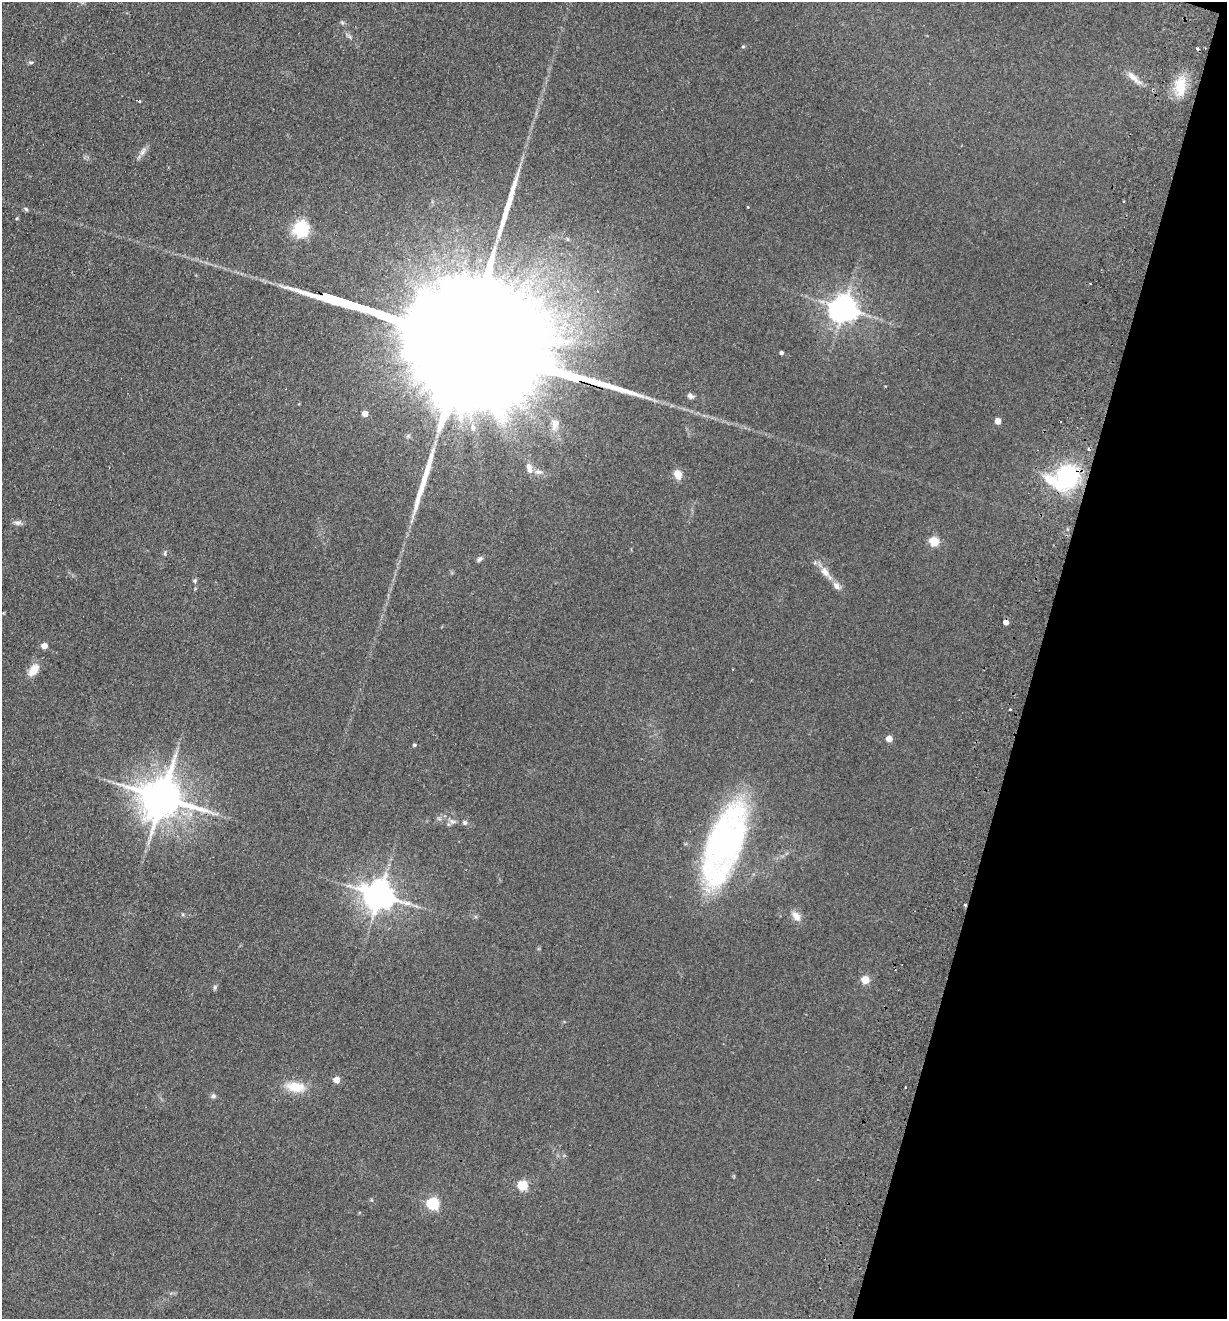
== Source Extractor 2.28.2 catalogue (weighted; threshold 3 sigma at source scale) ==
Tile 8 of 4 x 4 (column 4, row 2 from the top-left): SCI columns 3989-5213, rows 2656-3972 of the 5401 x 5311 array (HDU 1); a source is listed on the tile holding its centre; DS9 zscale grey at full resolution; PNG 1229 x 1321 px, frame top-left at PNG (2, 2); no overlay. Shown black and unused: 16% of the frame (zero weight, under 2 of 3 exposures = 3% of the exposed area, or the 3 px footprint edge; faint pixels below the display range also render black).
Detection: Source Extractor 2.28.2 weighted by HDU 2 'WHT'; one run over the whole footprint, this tile lists its part. Background 0.121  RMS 0.011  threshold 0.0499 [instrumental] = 3 sigma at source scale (4.5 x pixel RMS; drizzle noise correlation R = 1.50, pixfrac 1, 0.05/0.05 arcsec/px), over >= 5 px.
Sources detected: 57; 4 cosmic-ray / hot-pixel residue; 3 long thin detections or spike segments (spike, bleed or trail) — not listed; the other 50 listed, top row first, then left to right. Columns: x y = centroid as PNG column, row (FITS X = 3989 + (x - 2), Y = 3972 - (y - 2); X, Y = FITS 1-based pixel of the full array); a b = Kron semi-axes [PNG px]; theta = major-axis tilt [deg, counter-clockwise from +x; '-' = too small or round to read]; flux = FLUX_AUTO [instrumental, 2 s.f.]
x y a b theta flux
342 22 6 4 -20 1.7
743 47 4 4 - 1.4
31 62 8 4 0 1.8
1133 77 22 7 -40 10
1180 86 20 12 89 32
139 101 3 3 - 2.5
143 151 14 6 61 5
1124 202 3 3 - 2.1
748 207 3 3 - 1.5
301 229 6 6 - 330
1090 284 3 2 - 1.1
844 308 8 8 - 1500
464 342 176 22 -19 170000
781 353 4 4 - 2.1
690 396 7 6 - 4.2
365 414 4 4 - 14
998 421 4 4 - 14
555 424 17 9 73 9
473 428 6 5 - 2.8
529 468 14 7 -77 7
538 472 12 6 -8 4.8
678 474 11 8 -62 11
1066 477 31 20 20 130
18 523 10 6 -1 4.1
934 541 5 5 - 68
165 554 6 4 -81 1.6
479 559 9 6 33 3
825 572 15 9 -51 9.9
195 581 6 6 - 1.9
836 586 12 8 -55 6.2
1006 622 4 4 - 8.6
44 646 4 4 - 13
33 670 16 9 53 14
1010 710 3 3 - 2
889 739 5 4 - 14
414 745 5 4 - 1.6
162 798 12 11 - 4300
452 821 10 6 -18 3.9
465 823 6 6 - 2.7
724 844 90 34 70 320
379 895 9 8 - 1900
965 905 4 3 - 1.1
796 916 14 9 -49 8.5
865 980 5 5 - 35
215 988 8 4 82 1.9
336 1080 5 4 - 16
295 1087 26 13 -7 23
213 1096 7 6 - 2.6
522 1185 5 5 - 79
432 1204 5 5 - 140
Overlapping masked pixels (flux is a lower limit): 3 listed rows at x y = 464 342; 1066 477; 965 905